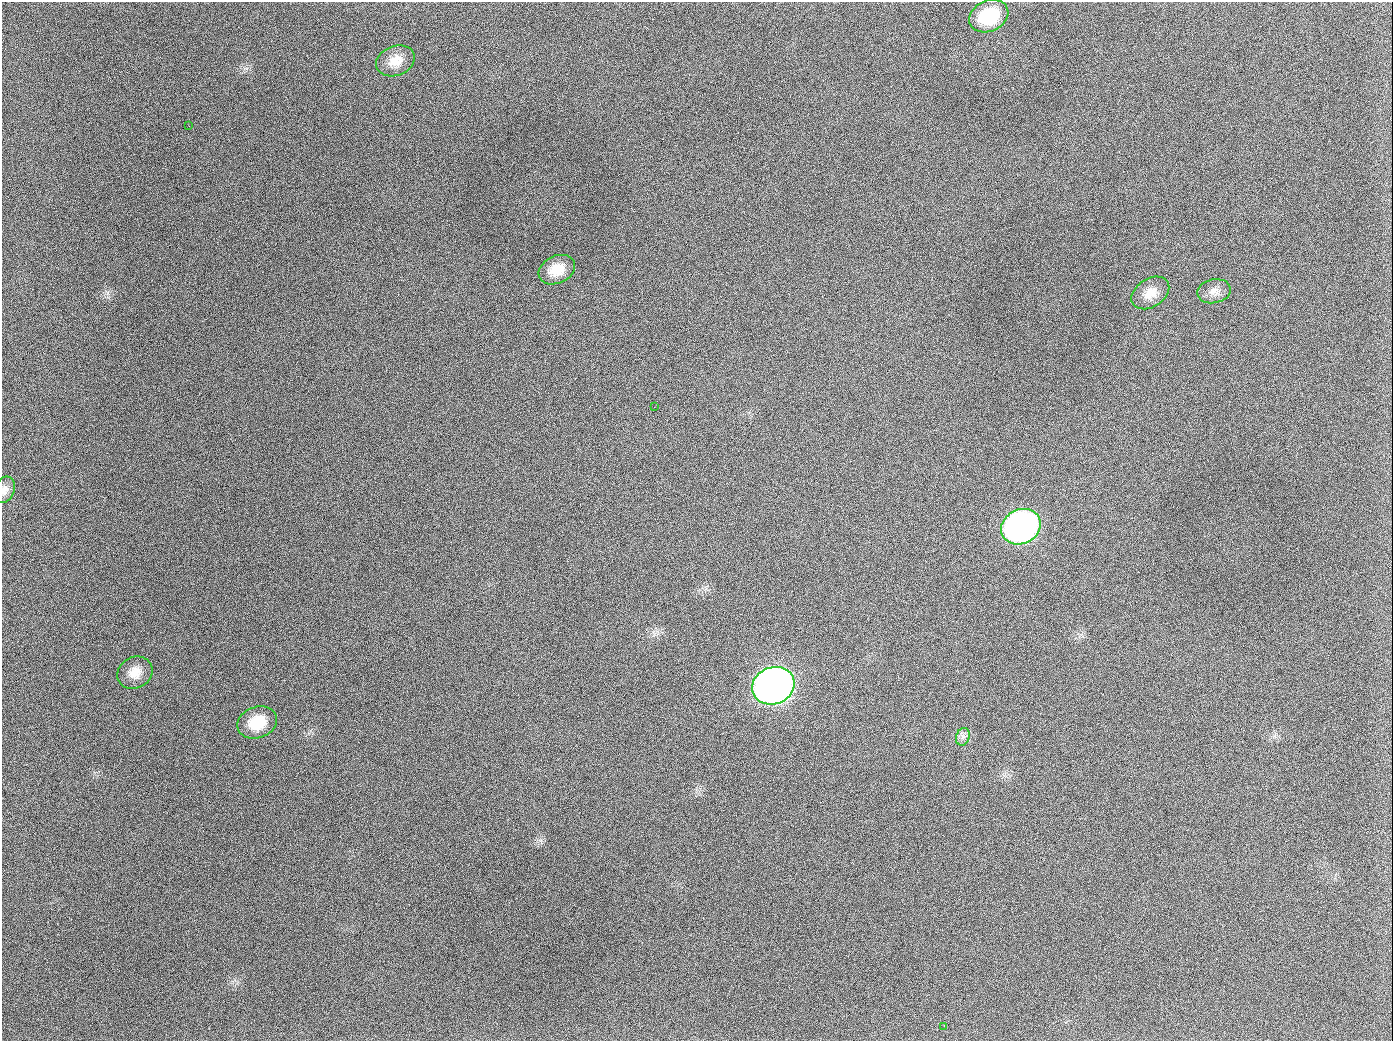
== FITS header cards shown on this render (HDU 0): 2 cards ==
NAXIS1  =                 1391
NAXIS2  =                 1039

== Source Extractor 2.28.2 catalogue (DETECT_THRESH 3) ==
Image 1391 x 1039 px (HDU 0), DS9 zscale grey, 1 PNG px = 1 image px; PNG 1395 x 1043 px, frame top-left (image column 1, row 1039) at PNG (2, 2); each listed source drawn as its Kron ellipse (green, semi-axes under 4 px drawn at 4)
Background 1760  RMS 76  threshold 228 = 3 sigma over >= 5 px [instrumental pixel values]
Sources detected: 14; all 14 listed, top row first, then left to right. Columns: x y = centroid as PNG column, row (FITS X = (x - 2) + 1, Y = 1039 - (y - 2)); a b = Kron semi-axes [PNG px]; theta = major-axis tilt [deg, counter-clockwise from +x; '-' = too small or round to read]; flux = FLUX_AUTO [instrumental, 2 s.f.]
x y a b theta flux
989 16 20 15 25 2.6e+05
395 61 20 15 21 8.4e+04
189 126 3 2 - 5.8e+03
557 270 19 13 25 1.0e+05
1214 291 17 12 11 4.6e+04
1150 293 21 14 33 7.6e+04
654 407 2 2 - 3.3e+03
5 490 13 10 71 3.2e+04
1021 527 20 17 26 2.0e+06
135 673 18 15 30 7.7e+04
773 686 22 18 22 4.6e+06
257 722 20 15 20 1.5e+05
963 737 9 6 70 2.1e+04
944 1026 3 2 - 4.5e+03
At the frame edge (FLAGS 8, measured only in part): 1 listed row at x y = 5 490